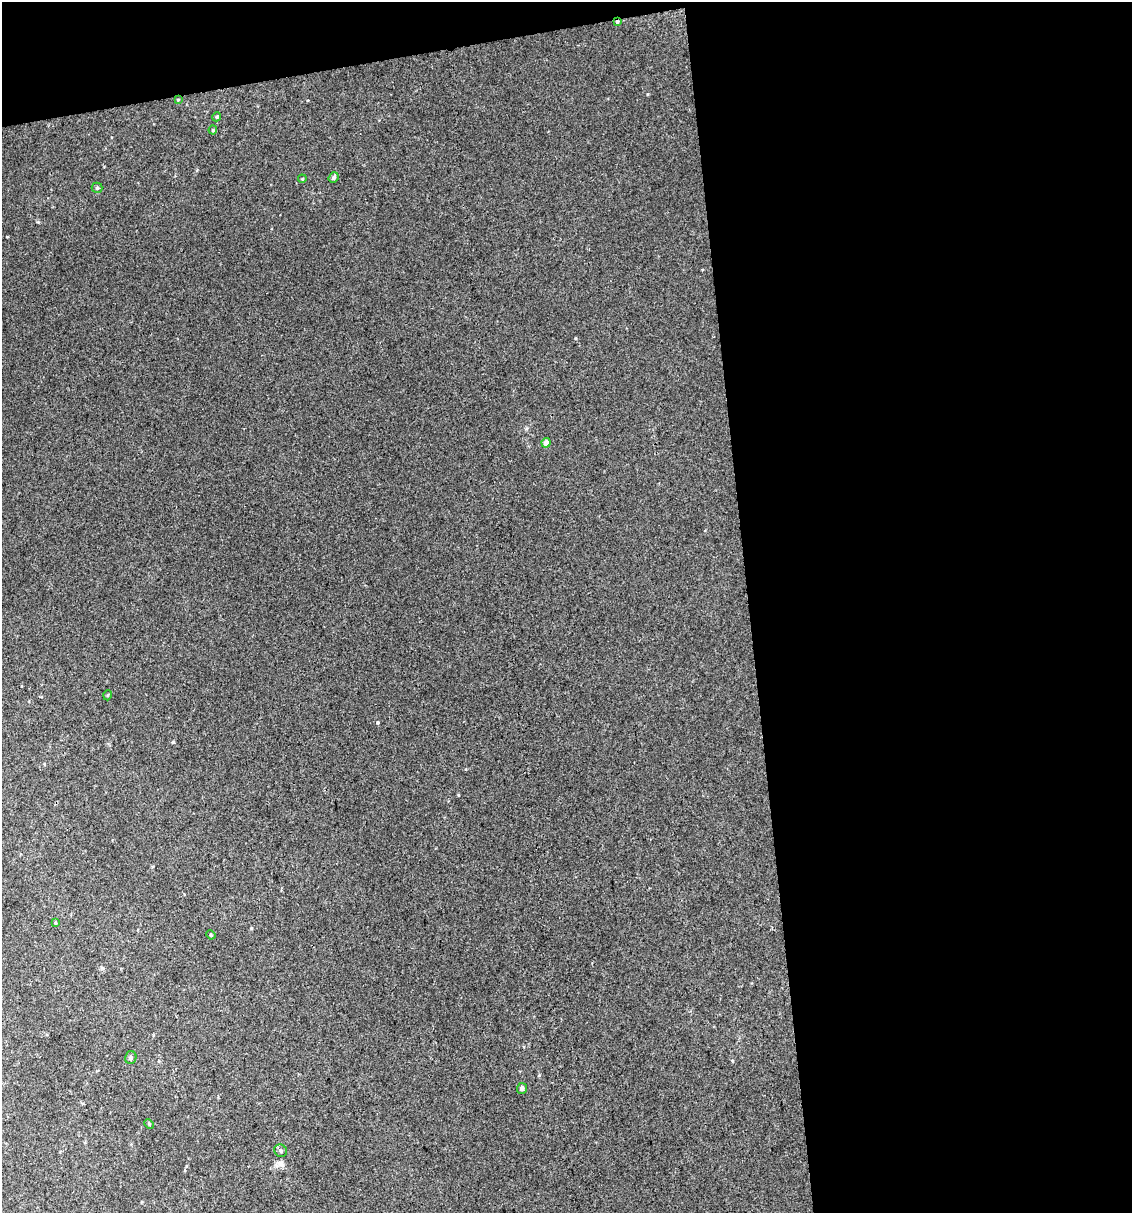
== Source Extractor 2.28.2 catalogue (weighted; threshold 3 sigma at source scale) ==
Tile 4 of 4 x 4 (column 4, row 1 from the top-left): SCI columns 3417-4546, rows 3635-4845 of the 4616 x 4845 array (HDU 1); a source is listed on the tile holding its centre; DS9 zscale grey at full resolution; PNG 1134 x 1215 px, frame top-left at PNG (2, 2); each listed source drawn as its Kron ellipse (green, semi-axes under 4 px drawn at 4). Shown black and unused: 37% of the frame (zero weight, under 2 of 3 exposures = <1% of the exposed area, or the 3 px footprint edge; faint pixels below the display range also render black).
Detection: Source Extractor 2.28.2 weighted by HDU 2 'WHT'; one run over the whole footprint, this tile lists its part. Background 0.0207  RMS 0.007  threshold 0.0314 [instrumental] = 3 sigma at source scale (4.5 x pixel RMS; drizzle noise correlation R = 1.50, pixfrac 1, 0.0396/0.0396 arcsec/px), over >= 5 px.
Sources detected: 15; all 15 listed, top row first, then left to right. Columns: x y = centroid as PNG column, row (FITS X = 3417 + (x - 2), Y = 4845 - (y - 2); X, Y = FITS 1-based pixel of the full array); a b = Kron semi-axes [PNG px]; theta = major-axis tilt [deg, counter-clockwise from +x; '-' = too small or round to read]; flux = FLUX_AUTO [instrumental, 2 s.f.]
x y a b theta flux
617 22 3 3 - 1.1
178 100 4 3 - 0.55
217 117 5 4 - 1.1
213 130 4 4 - 0.74
334 178 5 5 - 1.6
302 179 4 3 - 0.55
97 188 5 5 - 0.89
546 443 5 4 - 3.7
108 695 5 3 - 0.67
55 923 4 3 - 0.72
211 935 5 3 - 0.63
131 1058 6 5 - 1.4
522 1088 5 5 - 1.5
149 1124 5 4 - 0.75
281 1151 7 6 - 1.6
Overlapping masked pixels (flux is a lower limit): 1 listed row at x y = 617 22
Unlisted compact peaks at least as high as the median listed source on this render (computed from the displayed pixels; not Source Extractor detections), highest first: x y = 377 722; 173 742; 38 222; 575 338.